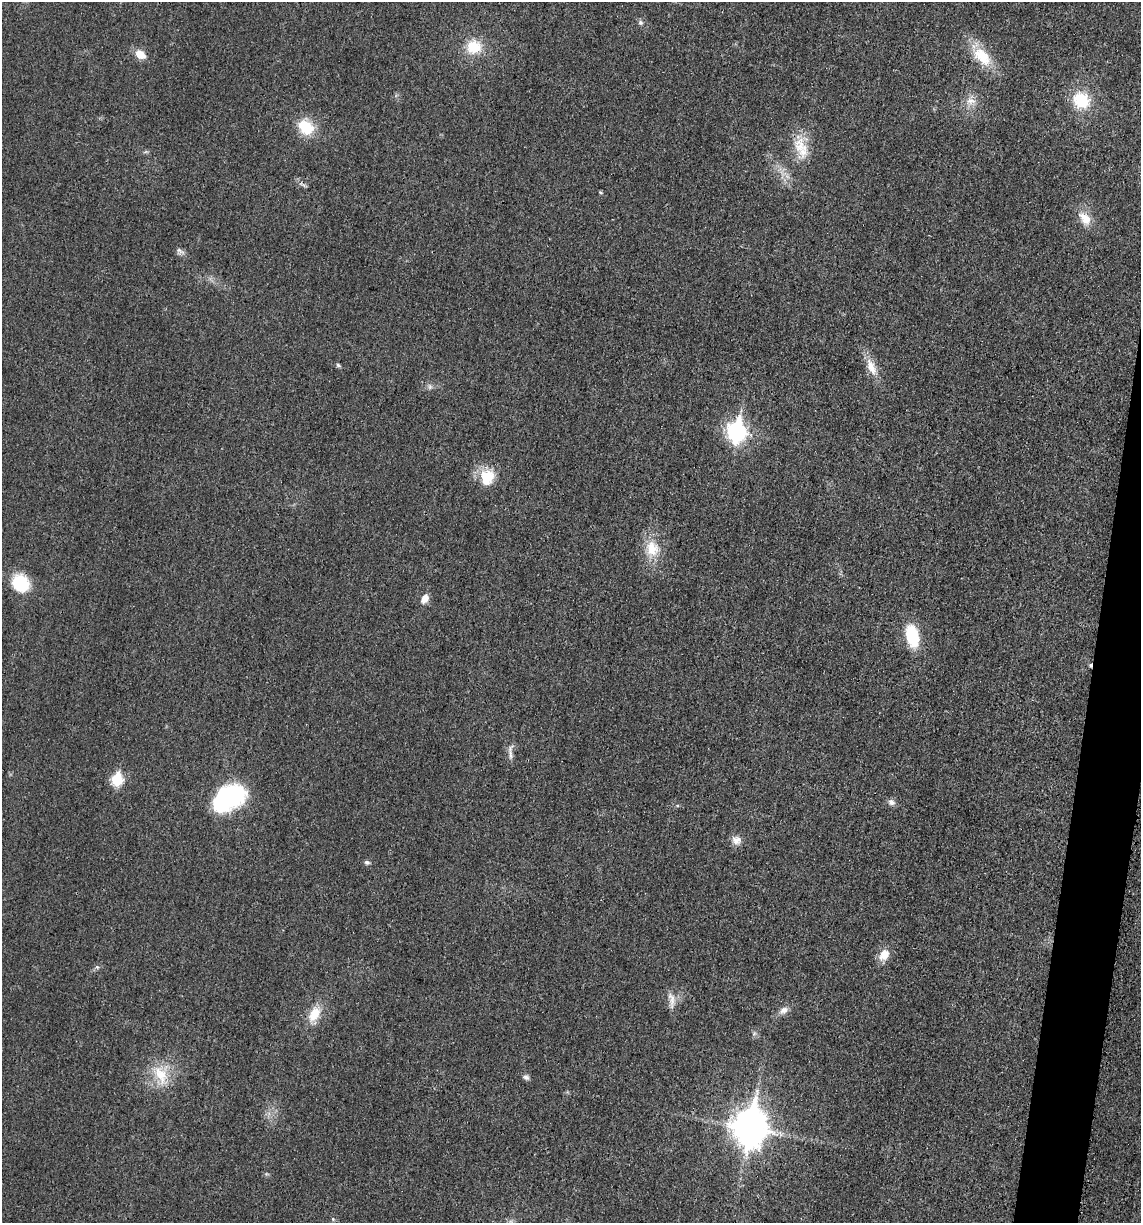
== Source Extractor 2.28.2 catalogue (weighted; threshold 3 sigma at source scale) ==
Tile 10 of 4 x 4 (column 2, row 3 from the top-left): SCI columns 1257-2395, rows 1231-2451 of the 4922 x 4903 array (HDU 1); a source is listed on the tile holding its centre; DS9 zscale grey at full resolution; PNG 1143 x 1225 px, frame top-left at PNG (2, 2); no overlay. Shown black and unused: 3% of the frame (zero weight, under 3 of 4 exposures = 1% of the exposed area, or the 3 px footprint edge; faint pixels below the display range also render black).
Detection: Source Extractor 2.28.2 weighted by HDU 2 'WHT'; one run over the whole footprint, this tile lists its part. Background 0.0292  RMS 0.0058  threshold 0.0262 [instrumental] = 3 sigma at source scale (4.5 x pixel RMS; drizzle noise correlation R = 1.50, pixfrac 1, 0.05/0.05 arcsec/px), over >= 5 px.
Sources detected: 36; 1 inside a brighter object's white glare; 1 cosmic-ray / hot-pixel residue — not listed; the other 34 listed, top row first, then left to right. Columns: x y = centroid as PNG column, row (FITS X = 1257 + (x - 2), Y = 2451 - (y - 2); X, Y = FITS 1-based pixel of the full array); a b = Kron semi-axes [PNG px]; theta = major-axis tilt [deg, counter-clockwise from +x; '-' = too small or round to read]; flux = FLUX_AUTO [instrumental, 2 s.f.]
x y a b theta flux
640 22 6 6 - 1.4
474 47 17 16 - 16
140 54 12 8 -36 7.5
982 56 30 17 -46 17
1081 100 17 15 -36 23
971 101 14 10 -4 5.1
305 127 20 14 -40 18
800 147 27 18 -85 14
600 192 5 4 - 0.76
1085 219 21 12 -49 8.9
180 251 15 5 -33 2
338 365 7 4 -31 0.99
871 367 25 11 -66 8.7
736 431 9 8 - 210
487 477 20 18 76 16
652 548 24 19 -77 14
21 583 20 17 -50 22
425 599 9 7 62 5.2
912 636 21 11 -77 27
510 755 25 5 84 3
117 780 7 6 - 42
229 797 34 25 17 58
891 802 9 8 - 2.4
736 840 13 11 -16 4.2
367 862 7 5 -2 1.3
884 955 15 12 49 6.9
97 967 5 5 - 0.92
671 999 25 8 -82 5.1
783 1010 13 8 32 3.6
314 1014 20 12 61 11
161 1075 27 15 -64 16
526 1077 9 6 -27 1.7
749 1127 13 11 81 1100
333 1219 5 5 - 0.81